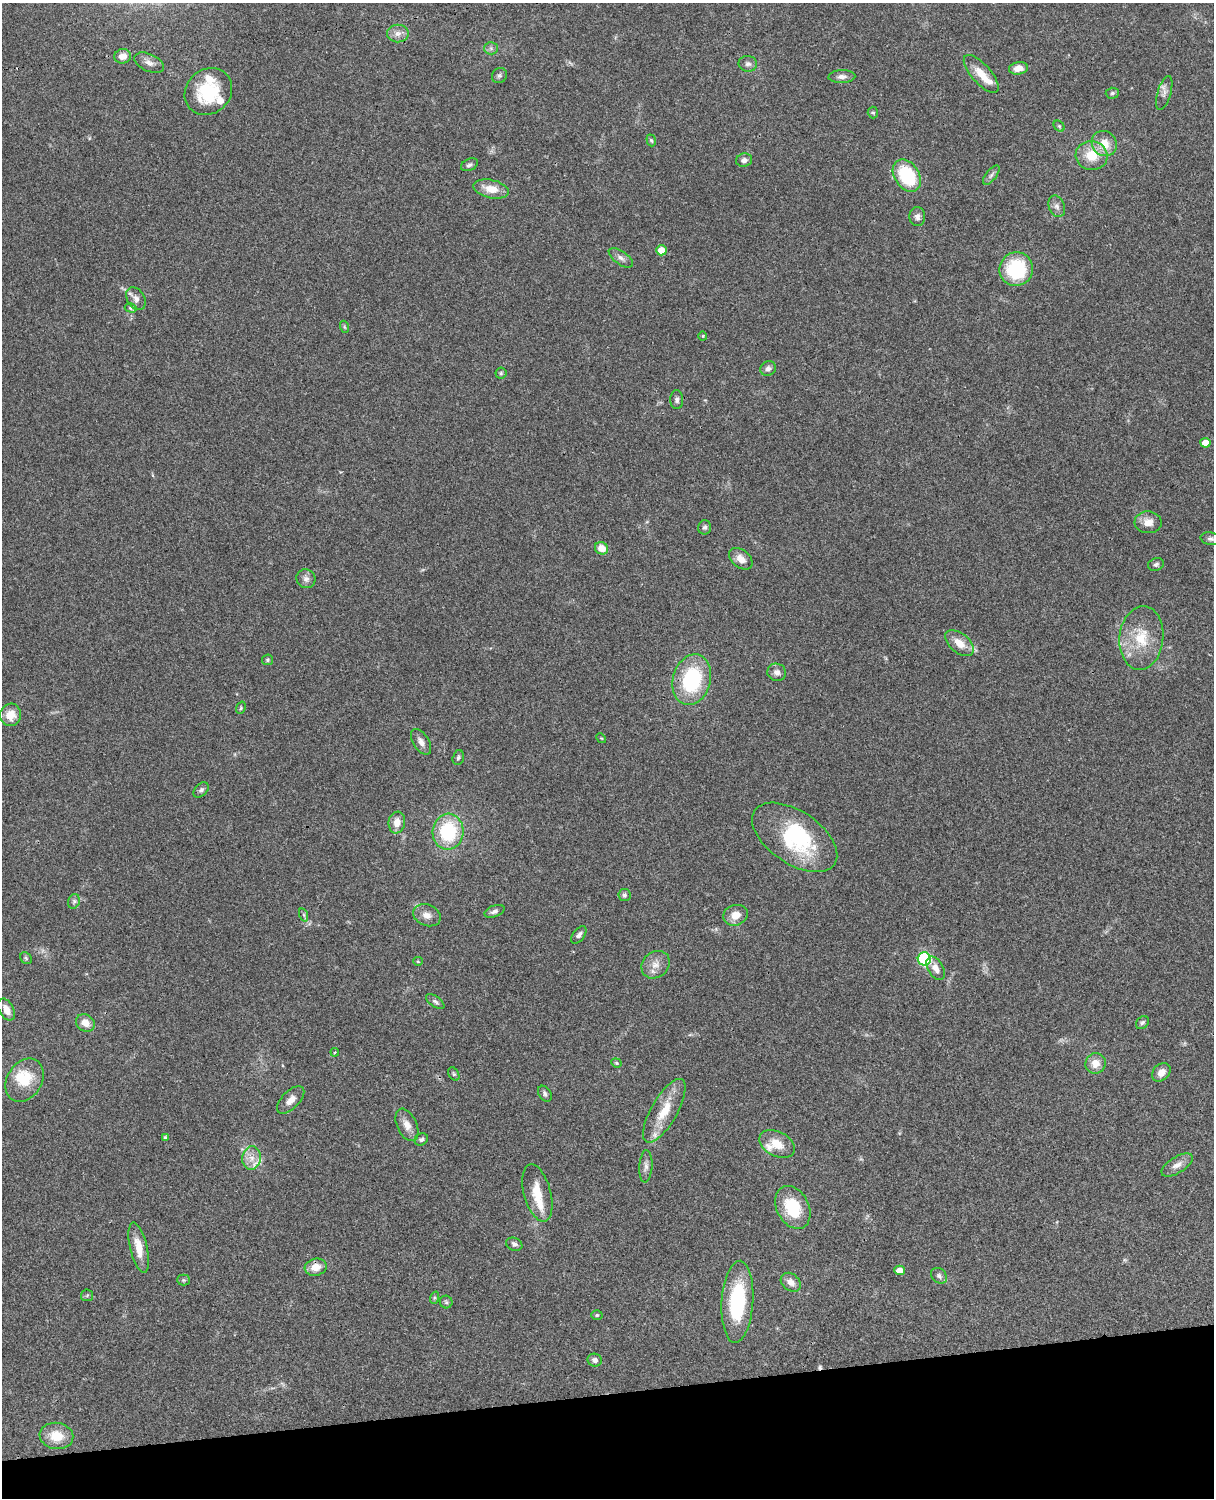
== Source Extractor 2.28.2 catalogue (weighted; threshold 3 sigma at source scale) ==
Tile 10 of 4 x 3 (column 2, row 3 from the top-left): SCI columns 1333-2544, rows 277-1772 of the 5087 x 4926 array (HDU 1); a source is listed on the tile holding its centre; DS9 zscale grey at full resolution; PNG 1216 x 1500 px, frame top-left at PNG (2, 3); each listed source drawn as its Kron ellipse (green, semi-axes under 4 px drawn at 4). Shown black and unused: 7% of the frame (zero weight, under 3 of 4 exposures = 6% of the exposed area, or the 3 px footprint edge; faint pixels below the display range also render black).
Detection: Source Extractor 2.28.2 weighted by HDU 2 'WHT'; one run over the whole footprint, this tile lists its part. Background 0.076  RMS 0.0057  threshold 0.0257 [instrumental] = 3 sigma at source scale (4.5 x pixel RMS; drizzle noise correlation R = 1.50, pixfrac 1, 0.05/0.05 arcsec/px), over >= 5 px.
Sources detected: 114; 2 inside a brighter object's white glare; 1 cosmic-ray / hot-pixel residue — neither listed nor drawn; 7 inside a brighter listed object's ellipse — not listed separately; the other 104 listed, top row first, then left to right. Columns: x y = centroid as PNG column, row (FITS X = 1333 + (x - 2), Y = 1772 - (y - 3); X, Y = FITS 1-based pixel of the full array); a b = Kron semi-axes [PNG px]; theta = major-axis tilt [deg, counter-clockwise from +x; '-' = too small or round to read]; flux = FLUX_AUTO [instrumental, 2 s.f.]
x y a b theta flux
398 33 11 9 -1 3.6
491 48 6 6 - 1.5
123 56 8 7 - 4.3
149 63 16 8 -25 3.6
748 64 9 8 - 2.1
1018 68 9 6 9 4.4
981 74 24 9 -48 9
499 76 8 7 - 1.4
842 77 13 6 3 2.7
208 92 25 22 42 30
1112 93 6 5 - 1.1
1164 93 17 6 73 3
873 112 6 5 - 0.88
1059 126 6 4 -46 0.85
651 140 6 4 -71 0.88
1104 144 13 12 - 8.8
1092 155 16 14 -13 13
744 160 8 6 11 2.3
469 165 9 5 24 1.5
991 175 11 5 51 1.8
907 176 17 12 -55 33
491 189 18 9 -13 8.7
1057 206 11 8 -68 2.7
917 217 9 8 - 2.2
661 250 5 5 - 8.4
621 258 14 6 -35 2.7
1016 269 17 16 - 35
136 299 12 8 -58 3.2
131 308 6 4 -16 0.9
345 327 6 4 -70 0.68
703 336 4 4 - 0.5
768 368 8 7 - 2.1
501 373 5 5 - 0.96
677 400 9 6 -89 1.8
1205 443 5 5 - 6.8
1148 522 13 11 -4 5.5
705 527 7 6 - 1.4
1211 539 10 6 -10 1.6
602 548 7 6 - 7.1
741 559 13 8 -39 4.6
1156 564 8 6 17 1.5
306 579 10 9 - 2.4
1141 638 32 22 84 21
959 643 17 9 -39 7.5
268 660 6 5 - 0.84
777 672 9 8 - 2.9
692 680 26 19 75 45
241 708 6 4 70 0.84
10 715 11 10 - 7.4
601 738 5 4 - 0.56
421 742 14 7 -58 3.2
458 757 7 5 74 1.1
201 790 9 6 45 1.5
397 822 11 8 81 5.5
448 832 18 15 84 36
795 837 48 26 -34 52
624 895 6 6 - 1.3
74 901 7 5 75 1.3
494 911 10 5 21 1.9
304 915 7 4 -71 0.95
427 915 14 10 -21 4.3
735 915 12 10 17 6
579 935 10 5 53 1.8
26 958 6 5 - 0.96
924 959 6 6 - 69
418 961 5 4 - 0.56
655 965 15 12 40 5.7
936 968 13 7 -59 4.1
435 1002 11 5 -36 1.5
6 1010 12 7 -62 5.2
85 1023 10 8 -34 6.1
1142 1023 7 5 44 1.4
335 1052 4 3 - 0.45
616 1063 5 4 - 0.74
1095 1063 10 10 - 5.9
1161 1072 10 8 44 4.4
454 1074 7 5 -60 0.95
24 1080 23 17 58 17
545 1094 8 6 -57 1.5
291 1100 17 9 45 4.8
664 1111 36 13 60 15
407 1125 17 10 -66 5.1
165 1137 4 3 - 0.91
421 1139 7 6 - 1.5
777 1144 19 12 -26 8.9
252 1158 12 9 83 5
1177 1165 18 8 31 4.1
646 1166 16 6 86 2.8
537 1193 29 13 -75 12
793 1207 23 16 -62 24
514 1244 8 6 -21 1.6
139 1248 25 8 -77 9.2
316 1267 11 8 14 6.8
899 1270 5 4 - 6.1
939 1276 9 7 -42 1.8
184 1280 6 5 - 0.98
791 1282 11 8 -38 3.8
87 1295 6 6 - 0.95
434 1298 6 4 72 0.78
446 1302 6 6 - 1.1
737 1302 41 15 86 44
597 1315 5 5 - 0.8
595 1360 7 6 - 2
56 1436 17 13 -10 12